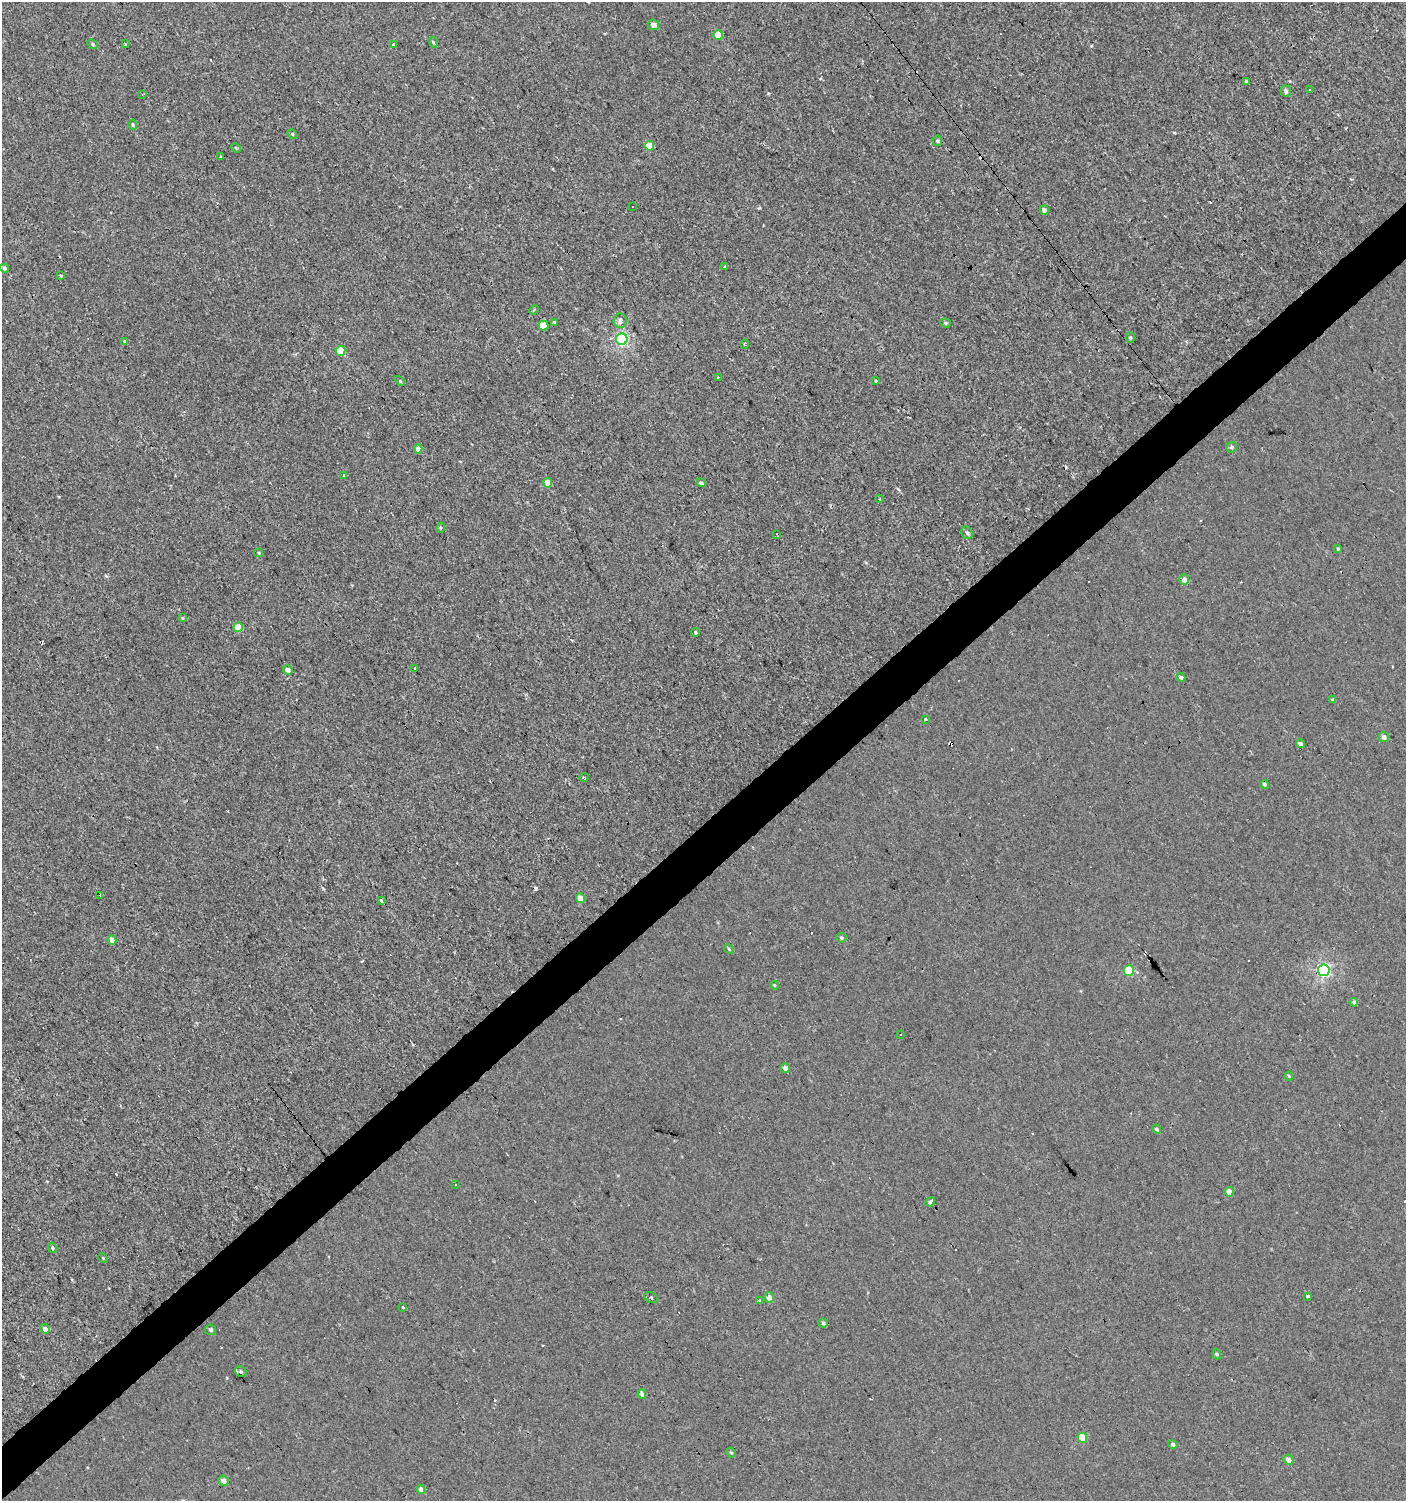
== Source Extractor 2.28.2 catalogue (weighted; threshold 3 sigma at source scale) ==
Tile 7 of 4 x 4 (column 3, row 2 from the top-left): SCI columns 3007-4410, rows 2998-4496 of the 5950 x 5995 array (HDU 1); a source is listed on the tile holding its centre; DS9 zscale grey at full resolution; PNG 1408 x 1503 px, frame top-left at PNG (2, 2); each listed source drawn as its Kron ellipse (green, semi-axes under 4 px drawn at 4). Shown black and unused: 4% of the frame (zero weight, under 2 of 3 exposures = <1% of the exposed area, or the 3 px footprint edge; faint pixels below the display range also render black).
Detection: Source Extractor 2.28.2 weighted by HDU 2 'WHT'; one run over the whole footprint, this tile lists its part. Background 0.0013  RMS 0.0039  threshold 0.0174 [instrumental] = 3 sigma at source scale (4.5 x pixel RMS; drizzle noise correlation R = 1.50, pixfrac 1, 0.0396/0.0396 arcsec/px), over >= 5 px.
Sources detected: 112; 18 cosmic-ray / hot-pixel residue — neither listed nor drawn; the other 94 listed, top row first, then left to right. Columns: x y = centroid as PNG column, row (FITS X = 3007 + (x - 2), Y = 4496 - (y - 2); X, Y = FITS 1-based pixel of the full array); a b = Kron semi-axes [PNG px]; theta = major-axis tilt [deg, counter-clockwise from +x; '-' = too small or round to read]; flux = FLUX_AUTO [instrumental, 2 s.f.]
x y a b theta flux
653 25 6 5 - 1.7
718 35 5 4 - 5.5
433 42 5 3 - 0.44
93 44 6 4 -43 0.67
125 44 4 3 - 0.35
393 44 3 3 - 0.46
1246 81 4 3 - 0.85
1310 89 3 2 - 0.44
1286 91 6 5 - 1
142 94 4 3 - 0.27
133 125 5 4 - 0.53
292 134 5 4 - 0.44
937 141 5 4 - 0.63
649 146 5 4 - 7.7
236 148 5 3 - 0.38
221 157 3 3 - 0.83
632 207 3 2 - 0.6
1044 210 5 4 - 1.5
725 266 3 3 - 0.64
4 268 5 4 - 0.76
61 275 4 3 - 0.51
534 310 5 3 - 0.48
620 321 7 6 - 1.6
554 322 3 3 - 0.44
945 323 5 4 - 0.5
544 326 5 4 - 7.4
1130 337 5 4 - 0.6
622 339 5 5 - 48
124 341 3 3 - 0.34
745 344 5 4 - 1
340 351 5 5 - 7.1
718 377 2 2 - 0.43
400 381 6 4 -45 0.46
876 381 4 3 - 0.36
1231 447 5 5 - 0.81
418 449 4 4 - 2.6
343 475 4 3 - 0.32
548 483 4 4 - 4.3
701 483 4 4 - 1.1
880 499 3 3 - 0.38
440 528 5 3 - 0.42
967 533 6 5 - 0.99
777 534 3 3 - 0.66
1338 549 4 3 - 0.41
258 553 4 3 - 0.48
1184 580 5 5 - 2.4
182 618 4 3 - 0.39
238 627 5 4 - 6.9
695 632 4 3 - 0.55
415 669 3 3 - 0.63
288 670 5 4 - 2
1181 677 4 4 - 3.7
1333 700 3 3 - 0.89
925 719 3 3 - 2.2
1384 737 5 5 - 1.4
1300 744 4 4 - 1.3
584 777 4 3 - 0.43
1264 784 4 4 - 0.64
100 896 3 3 - 8.8
580 898 5 4 - 3.9
382 901 3 3 - 19
841 938 5 4 - 0.64
112 940 5 4 - 3.2
729 949 5 4 - 0.53
1324 970 6 5 - 53
1129 971 5 5 - 12
774 985 4 3 - 0.41
1354 1002 4 3 - 0.84
901 1034 2 2 - 0.37
785 1068 5 4 - 1.7
1289 1076 4 3 - 0.39
1157 1129 4 4 - 0.77
456 1184 3 3 - 2.5
1229 1192 4 4 - 2.1
930 1202 5 4 - 2.9
52 1248 5 3 - 0.53
103 1258 5 4 - 0.44
1307 1296 3 3 - 4.4
651 1298 7 5 -28 1.5
769 1298 5 5 - 2.2
759 1301 3 3 - 0.95
403 1307 3 3 - 0.68
823 1323 4 4 - 0.63
45 1329 5 4 - 1.8
211 1330 5 5 - 0.94
1217 1354 5 4 - 0.5
241 1372 6 5 - 0.7
642 1394 4 4 - 1.8
1082 1438 5 4 - 6.8
1173 1444 5 4 - 0.84
731 1453 5 4 - 0.51
1288 1460 5 4 - 2.3
223 1481 5 5 - 2.3
421 1490 4 4 - 2
Overlapping masked pixels (flux is a lower limit): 1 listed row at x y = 1324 970